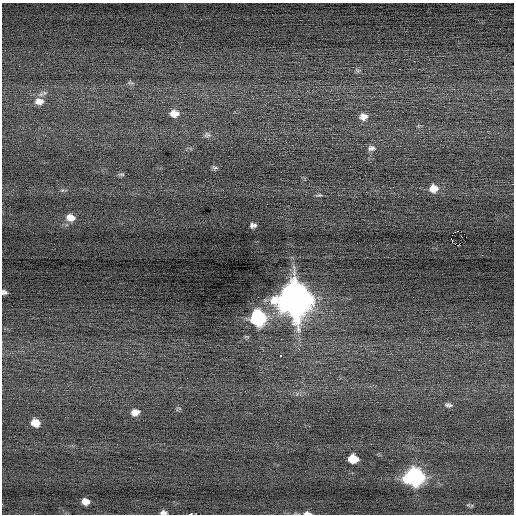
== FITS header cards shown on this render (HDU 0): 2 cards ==
NAXIS1  =                  512 / Axis length
NAXIS2  =                  512 / Axis length

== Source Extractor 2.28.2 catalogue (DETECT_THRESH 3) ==
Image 512 x 512 px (HDU 0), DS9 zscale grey, 1 PNG px = 1 image px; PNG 516 x 516 px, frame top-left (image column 1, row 512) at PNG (2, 3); no overlay
Background -0.0309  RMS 0.68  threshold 2.04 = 3 sigma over >= 5 px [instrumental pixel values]
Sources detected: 33; all 33 listed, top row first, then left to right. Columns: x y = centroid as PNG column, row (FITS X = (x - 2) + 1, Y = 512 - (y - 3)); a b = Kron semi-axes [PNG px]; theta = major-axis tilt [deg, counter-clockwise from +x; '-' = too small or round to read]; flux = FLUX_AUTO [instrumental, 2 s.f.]
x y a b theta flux
358 70 9 5 -31 100
131 82 10 5 -14 94
39 101 13 10 -1 450
174 113 10 8 0 430
363 117 10 8 5 360
207 135 9 7 0 150
371 148 11 7 2 200
215 168 8 5 -15 89
121 174 11 4 0 80
433 188 10 9 - 500
319 195 9 4 7 77
267 204 3 2 - 52
70 217 11 8 -8 450
253 225 6 4 1 150
458 231 2 2 - 1400
461 236 2 2 - 23
451 238 3 2 - 200
458 245 3 2 - 2800
4 292 5 4 - 120
294 300 13 13 - 99000
258 318 9 9 - 8700
281 356 3 3 - 470
448 405 10 6 -9 140
178 408 9 4 27 66
135 412 9 7 10 340
35 423 7 6 - 670
353 459 9 6 -8 1100
415 477 11 9 -6 14000
85 501 7 6 - 370
468 505 5 3 - 43
163 512 7 4 -2 160
307 513 10 4 -4 160
191 514 4 2 - 520
At the frame edge (FLAGS 8, measured only in part): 4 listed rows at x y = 4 292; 163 512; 307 513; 191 514